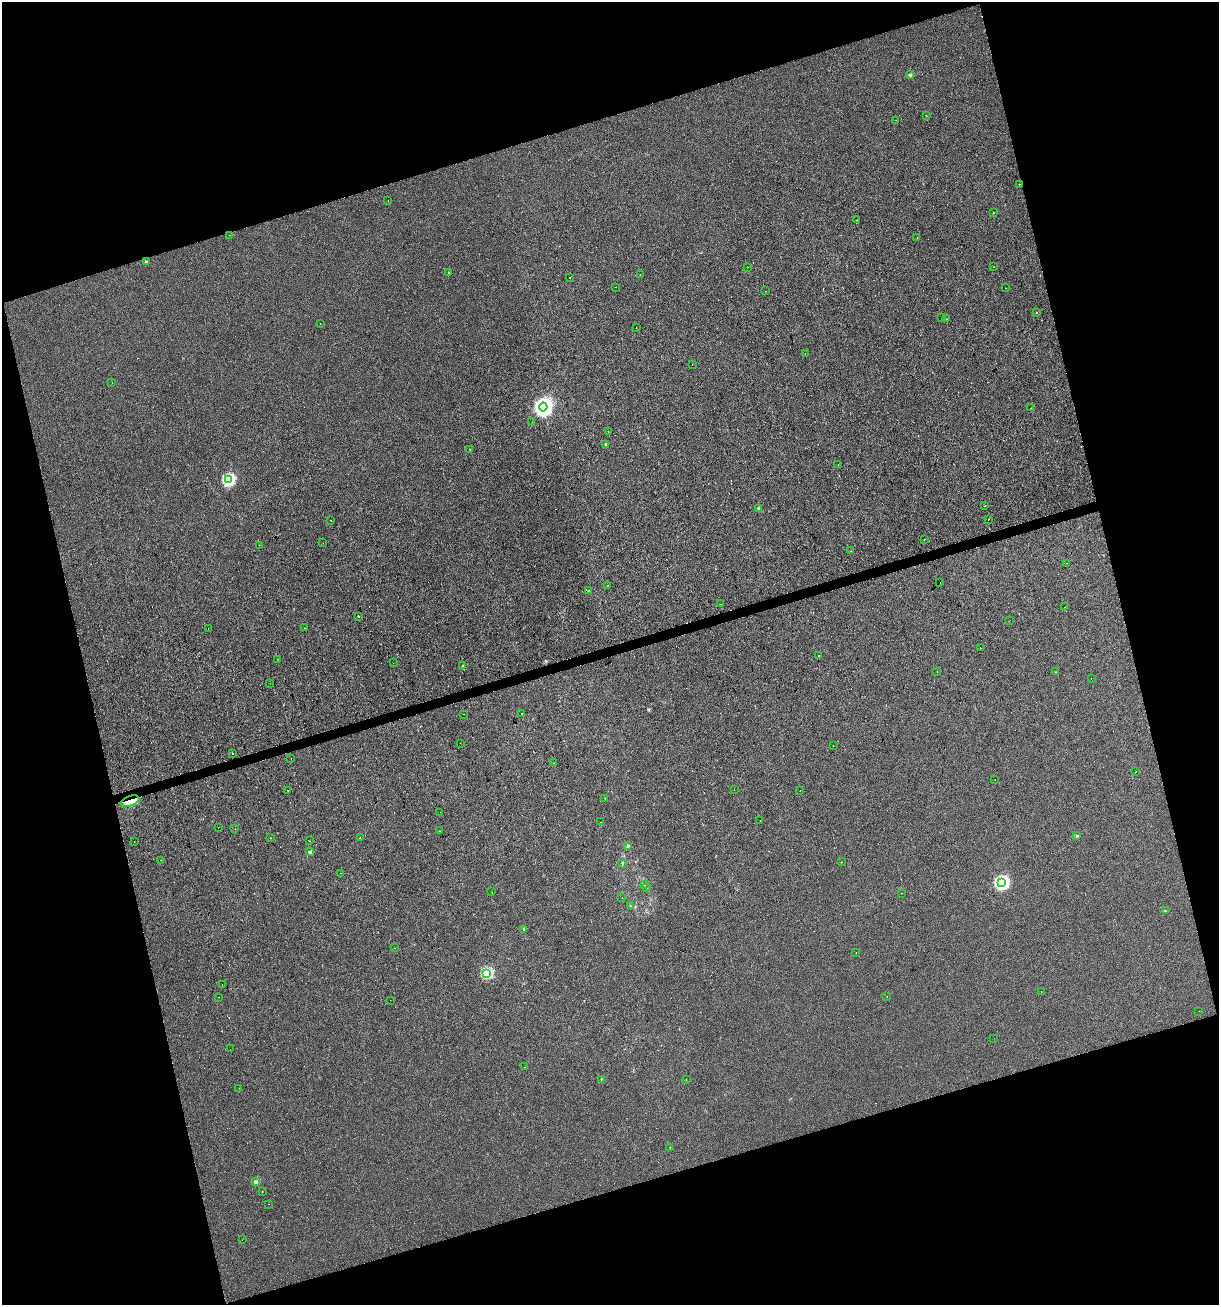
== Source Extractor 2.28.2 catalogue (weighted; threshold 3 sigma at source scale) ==
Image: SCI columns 102-4967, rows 1-5211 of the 5017 x 5211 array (HDU 1 of 3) = the unmasked area's bounding box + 8 px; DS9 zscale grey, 4 x 4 block average (1 PNG px = mean of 4 x 4 image px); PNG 1221 x 1307 px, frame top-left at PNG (2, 2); each listed source drawn as its Kron ellipse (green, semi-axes under 4 px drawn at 4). Shown black and unused: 34% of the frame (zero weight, under 2 of 3 exposures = <1% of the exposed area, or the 3 px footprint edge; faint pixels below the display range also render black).
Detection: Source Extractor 2.28.2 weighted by HDU 2 'WHT'. Background -6.11e-04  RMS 0.0042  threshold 0.0187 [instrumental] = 3 sigma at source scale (4.5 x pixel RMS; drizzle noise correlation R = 1.50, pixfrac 1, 0.0396/0.0396 arcsec/px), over >= 5 px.
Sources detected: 131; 9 cosmic-ray / hot-pixel residue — neither listed nor drawn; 1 coinciding with a brighter row at this scale — not listed separately; the other 121 listed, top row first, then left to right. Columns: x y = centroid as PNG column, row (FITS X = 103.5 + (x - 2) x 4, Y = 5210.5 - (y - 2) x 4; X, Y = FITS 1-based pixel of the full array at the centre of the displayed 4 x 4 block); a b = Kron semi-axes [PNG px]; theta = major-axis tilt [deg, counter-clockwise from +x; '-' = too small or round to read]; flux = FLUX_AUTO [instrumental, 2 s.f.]
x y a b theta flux
910 75 2 2 - 13
926 115 2 2 - 0.45
896 120 2 2 - 0.56
1019 184 2 2 - 1
388 201 2 2 - 2.8
993 213 2 2 - 1.4
857 220 2 2 - 1.2
229 235 2 2 - 0.98
917 238 2 2 - 2
146 261 2 2 - 3.9
748 267 2 2 - 1.6
993 267 2 2 - 1.1
449 272 2 2 - 6
640 275 2 2 - 2.7
570 278 2 2 - 3.1
615 287 2 2 - 0.69
1006 288 2 2 - 0.68
766 291 2 2 - 0.54
1036 312 2 2 - 1.5
942 318 2 2 - 0.53
947 319 2 2 - 0.67
320 323 2 2 - 0.68
636 327 2 2 - 0.41
805 353 2 2 - 0.39
692 364 2 2 - 0.37
112 382 2 2 - 1.2
543 407 4 4 - 1100
1031 408 2 2 - 0.67
532 422 2 2 - 0.45
608 431 2 2 - 0.44
606 444 2 2 - 6.5
470 449 2 2 - 0.95
838 464 2 2 - 1
229 480 2 2 - 250
985 506 2 2 - 0.88
758 508 2 2 - 16
988 519 2 2 - 0.92
331 520 2 2 - 0.79
924 539 2 2 - 0.97
323 543 2 2 - 0.32
259 545 2 2 - 0.59
851 551 2 2 - 2.1
1067 563 2 2 - 0.68
940 582 2 2 - 1.5
608 585 2 2 - 2.4
588 591 2 2 - 0.94
721 604 2 2 - 0.36
1064 607 2 2 - 0.42
358 616 2 2 - 3.5
1009 621 2 2 - 0.51
304 628 2 2 - 1.5
208 629 2 2 - 0.56
980 648 2 2 - 1.2
818 655 2 2 - 1.7
277 659 2 2 - 0.58
393 663 2 2 - 0.39
463 666 2 2 - 4.3
937 672 2 2 - 0.69
1055 672 2 2 - 0.4
1091 679 2 2 - 0.48
270 683 2 2 - 0.41
522 713 2 2 - 0.62
463 714 2 2 - 0.65
460 743 2 2 - 1.1
833 746 2 2 - 0.37
232 753 2 2 - 4.1
291 759 2 2 - 0.67
554 763 2 2 - 1.1
1136 772 2 2 - 1.2
995 779 2 2 - 0.49
734 789 2 2 - 0.35
288 790 2 2 - 0.82
800 791 2 2 - 0.71
605 798 2 2 - 1
130 801 10 5 21 34
440 812 2 2 - 2.8
760 821 2 2 - 0.6
600 822 2 2 - 2.9
218 827 2 2 - 1.7
235 829 2 2 - 0.77
439 831 2 2 - 0.62
1077 836 2 2 - 9.5
270 838 2 2 - 0.68
360 838 2 2 - 4
310 841 2 2 - 1.3
134 842 2 2 - 0.87
628 846 2 2 - 6.2
310 852 2 2 - 19
161 860 2 2 - 0.56
842 862 2 2 - 0.38
623 863 2 2 - 1.5
340 873 2 2 - 2.8
1002 883 2 2 - 390
644 884 2 2 - 1.5
646 888 2 2 - 0.52
492 892 2 2 - 0.74
902 893 2 2 - 0.39
622 897 2 2 - 0.49
630 906 2 2 - 0.67
1165 911 2 2 - 8
524 929 2 2 - 1.2
394 948 2 2 - 0.61
856 952 2 2 - 0.8
487 973 2 2 - 180
222 984 2 2 - 1.2
1041 991 2 2 - 0.45
887 996 2 2 - 0.98
219 997 2 2 - 0.68
390 1000 2 2 - 0.52
1199 1011 2 2 - 0.76
994 1038 2 2 - 0.37
230 1049 2 2 - 0.46
524 1067 2 2 - 2.8
686 1079 2 2 - 0.6
601 1080 2 2 - 0.41
239 1088 2 2 - 0.64
670 1148 2 2 - 0.64
256 1182 2 2 - 34
262 1191 2 2 - 0.62
269 1204 2 2 - 1.3
242 1240 2 2 - 0.65
Overlapping masked pixels (flux is a lower limit): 1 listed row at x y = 130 801
Diffuse or blended objects may show on this block-average render without a row.